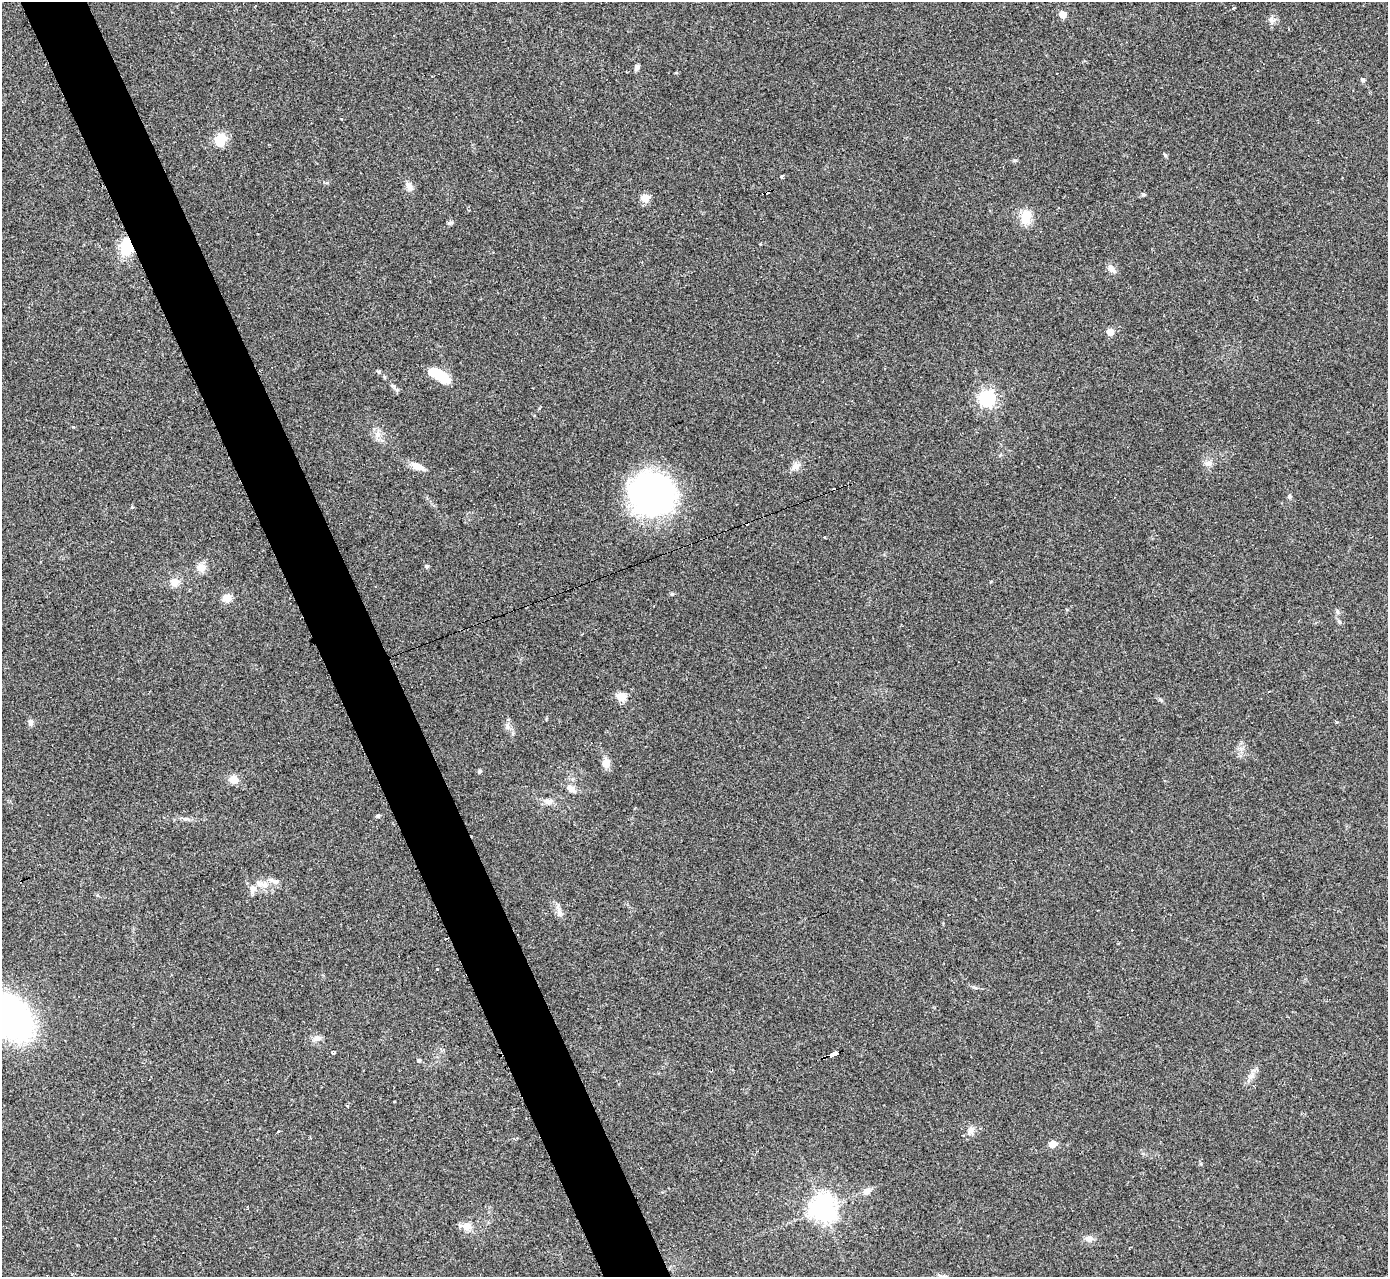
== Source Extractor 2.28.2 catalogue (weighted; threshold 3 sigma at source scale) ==
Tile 11 of 4 x 4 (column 3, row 3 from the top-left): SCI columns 2774-4159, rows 1426-2700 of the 5544 x 5527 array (HDU 1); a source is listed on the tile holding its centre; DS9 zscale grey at full resolution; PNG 1390 x 1279 px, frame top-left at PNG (2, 2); no overlay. Shown black and unused: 5% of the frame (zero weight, under 2 of 3 exposures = <1% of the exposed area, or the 3 px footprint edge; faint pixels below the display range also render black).
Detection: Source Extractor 2.28.2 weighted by HDU 2 'WHT'; one run over the whole footprint, this tile lists its part. Background 0.0836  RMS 0.0078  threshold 0.035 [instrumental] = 3 sigma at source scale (4.5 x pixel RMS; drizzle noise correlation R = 1.50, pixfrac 1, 0.05/0.05 arcsec/px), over >= 5 px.
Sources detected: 67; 1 inside a brighter object's white glare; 5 cosmic-ray / hot-pixel residue — not listed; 2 inside a brighter listed object's ellipse — not listed separately; the other 59 listed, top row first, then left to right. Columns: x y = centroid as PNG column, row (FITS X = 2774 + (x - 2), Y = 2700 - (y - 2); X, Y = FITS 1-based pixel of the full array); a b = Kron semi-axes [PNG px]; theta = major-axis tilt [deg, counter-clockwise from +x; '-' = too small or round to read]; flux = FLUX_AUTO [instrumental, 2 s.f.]
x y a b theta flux
1234 8 3 3 - 5.5
1062 14 5 5 - 14
1271 19 10 7 -51 3.1
637 67 7 6 - 2.3
1363 80 5 5 - 1.2
220 140 16 14 56 11
1165 155 6 5 - 1.1
782 176 3 3 - 2.1
409 187 10 8 -66 4.3
767 193 7 3 17 40
1143 194 5 5 - 1.1
645 198 5 5 - 22
1026 217 19 13 -88 12
450 223 7 5 14 1.6
126 247 17 12 84 23
1110 269 10 8 -57 3.3
1110 332 5 5 - 12
440 376 21 9 -36 25
392 385 7 5 -16 1.6
987 398 6 6 - 240
378 435 8 6 69 3.5
1208 463 11 8 -2 3.7
795 466 13 8 42 4.5
418 467 22 8 -25 6.6
651 493 49 43 -22 170
1289 496 6 5 - 1.5
133 507 3 3 - 1.9
426 566 6 5 - 1.3
201 567 11 10 - 6.9
175 582 11 10 - 6.4
227 598 11 9 18 6
1337 611 7 5 -88 1.6
583 634 3 2 - 0.59
1269 691 3 2 - 0.51
621 697 5 5 - 30
30 723 8 5 -85 3
606 763 7 6 - 11
479 771 5 4 - 1.8
234 779 10 9 - 6.6
570 788 14 8 -36 4.9
548 801 12 7 1 4.6
378 816 5 5 - 1.4
265 885 12 9 2 6.2
253 889 12 9 83 5
558 908 13 4 -69 3.1
8 1016 42 27 -42 300
317 1038 10 9 - 3.7
334 1053 5 3 - 1.3
834 1054 8 3 20 89
824 1058 5 3 - 3.6
419 1060 5 4 - 1.5
1252 1076 11 7 46 4.1
347 1106 3 3 - 1.8
970 1130 11 8 42 4
1052 1144 5 5 - 13
867 1191 9 7 22 4.5
823 1208 8 8 - 750
467 1226 9 8 - 7.2
1089 1239 11 8 8 3.9
Overlapping masked pixels (flux is a lower limit): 5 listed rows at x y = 767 193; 126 247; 651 493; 834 1054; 824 1058
Isophote crosses this tile's border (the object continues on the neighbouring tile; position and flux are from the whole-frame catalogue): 1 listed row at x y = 8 1016
Unlisted compact peaks at least as high as the median listed source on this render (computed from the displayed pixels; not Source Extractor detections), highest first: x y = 379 372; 1015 160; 507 726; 1161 700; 73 427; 327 183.